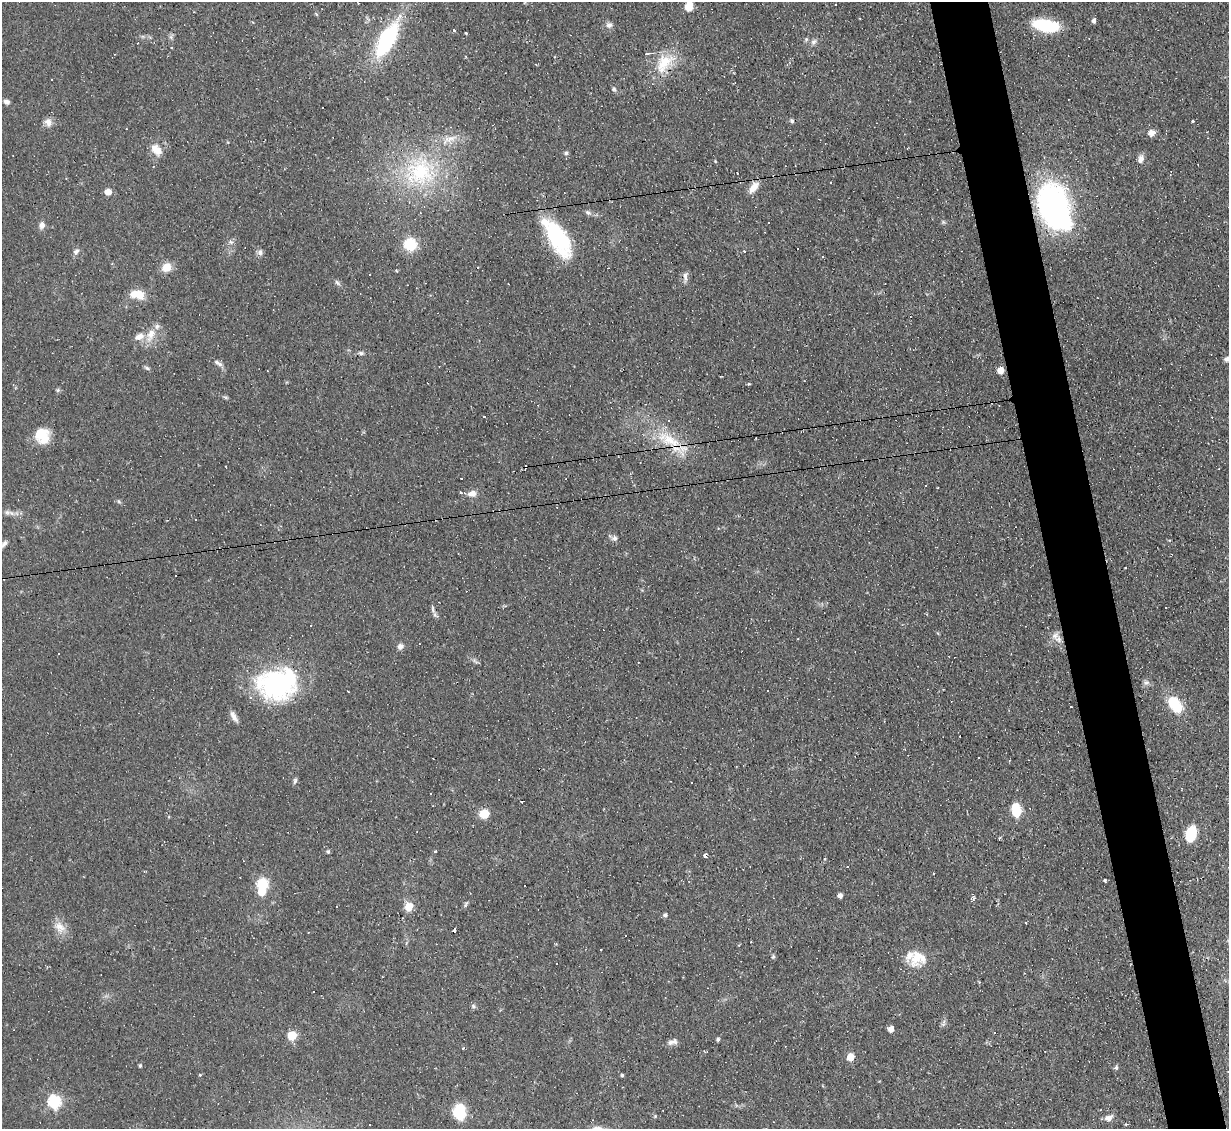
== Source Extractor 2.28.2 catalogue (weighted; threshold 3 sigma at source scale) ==
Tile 6 of 4 x 4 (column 2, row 2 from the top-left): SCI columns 1228-2454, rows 2501-3627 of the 4909 x 4884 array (HDU 1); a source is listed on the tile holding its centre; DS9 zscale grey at full resolution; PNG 1231 x 1131 px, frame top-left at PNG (2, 2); no overlay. Shown black and unused: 5% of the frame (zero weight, under 2 of 3 exposures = <1% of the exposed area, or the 3 px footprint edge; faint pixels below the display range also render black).
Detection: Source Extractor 2.28.2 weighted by HDU 2 'WHT'; one run over the whole footprint, this tile lists its part. Background 0.067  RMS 0.0045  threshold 0.0204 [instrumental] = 3 sigma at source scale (4.5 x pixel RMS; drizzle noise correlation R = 1.50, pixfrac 1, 0.05/0.05 arcsec/px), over >= 5 px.
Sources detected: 155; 1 inside a brighter object's white glare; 49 cosmic-ray / hot-pixel residue — not listed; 5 inside a brighter listed object's ellipse — not listed separately; the other 100 listed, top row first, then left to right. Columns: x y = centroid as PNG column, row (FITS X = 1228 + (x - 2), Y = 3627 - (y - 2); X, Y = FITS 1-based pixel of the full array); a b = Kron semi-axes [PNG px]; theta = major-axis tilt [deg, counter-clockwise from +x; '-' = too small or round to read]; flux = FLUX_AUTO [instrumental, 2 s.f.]
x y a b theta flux
525 2 7 5 60 0.89
689 6 11 8 71 4.8
1094 21 5 4 - 1.4
609 25 9 8 - 1.8
1046 26 23 10 -9 27
454 30 3 3 - 0.77
466 33 3 2 - 0.47
171 37 7 4 -72 0.96
387 40 36 14 61 49
814 42 9 6 39 1.5
646 54 7 3 16 0.67
664 63 32 19 49 15
6 102 7 6 - 1.5
792 121 5 5 - 0.86
1193 121 3 3 - 0.72
48 122 12 9 -71 2.8
1151 133 9 8 - 2.8
449 139 27 9 25 6
156 149 14 11 -47 5.3
566 153 6 6 - 0.93
1141 159 10 7 71 2.3
420 172 44 40 13 51
753 187 16 8 54 4.4
108 192 5 5 - 4.7
1054 206 33 21 -71 160
588 212 9 6 -30 1.2
42 225 8 7 - 2.1
557 236 41 18 -60 43
231 242 6 4 17 0.89
410 245 6 6 - 53
798 249 3 2 - 0.73
76 251 9 6 40 1.4
260 252 8 7 - 1.5
166 267 11 10 - 5.2
397 271 4 3 - 0.42
685 277 14 6 89 1.9
337 283 9 5 -52 1.1
137 294 18 10 -10 7.2
151 335 22 11 66 6.3
361 353 7 5 -10 0.97
218 363 14 6 -31 1.8
147 368 8 5 -36 0.91
1000 370 5 5 - 6.2
58 390 6 5 - 0.74
225 397 6 4 -18 0.67
42 435 18 16 -63 11
669 440 40 17 -24 19
462 492 9 3 -11 0.91
472 494 10 7 8 3.3
119 501 6 4 -59 0.69
7 512 9 7 -7 1.6
195 519 3 2 - 0.55
614 538 8 7 - 1.5
4 544 11 6 43 1.6
175 575 3 3 - 10
433 609 15 5 -75 1.6
1058 639 12 9 -62 3.3
400 646 8 7 - 1.9
58 653 3 2 - 0.47
1146 683 8 5 -7 1.3
277 684 46 33 8 67
1175 704 17 10 -54 19
234 716 16 6 -61 2.4
295 781 9 5 77 1
691 783 2 2 - 0.39
522 802 3 2 - 0.5
1016 810 9 6 -82 32
484 814 10 9 - 6.2
1191 833 13 8 74 15
328 851 6 4 -76 0.69
435 851 3 2 - 1.3
705 855 4 4 - 3.1
847 867 3 3 - 0.91
933 873 3 2 - 0.39
1105 881 4 3 - 1
262 884 6 6 - 42
972 894 4 3 - 0.37
840 896 5 4 - 2
408 907 9 8 - 5.8
665 915 5 5 - 1.1
1026 923 3 2 - 0.66
60 927 17 13 -53 5.2
454 930 4 3 - 1.4
773 957 5 4 - 0.86
918 958 24 21 31 11
473 1006 7 6 - 0.93
943 1024 8 3 59 0.81
891 1029 5 5 - 3.2
292 1036 6 5 - 18
718 1039 5 4 - 0.83
670 1042 13 7 29 2
850 1057 5 5 - 7.9
140 1066 4 3 - 0.7
1116 1067 6 5 - 0.77
622 1075 4 4 - 0.61
54 1102 6 6 - 60
459 1112 12 9 86 22
655 1116 4 4 - 0.48
1109 1118 10 7 15 2.4
1126 1124 4 3 - 0.56
Overlapping masked pixels (flux is a lower limit): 2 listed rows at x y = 664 63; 669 440
Isophote crosses this tile's border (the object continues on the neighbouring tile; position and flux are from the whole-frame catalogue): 3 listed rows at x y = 525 2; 689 6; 4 544
Unlisted compact peaks at least as high as the median listed source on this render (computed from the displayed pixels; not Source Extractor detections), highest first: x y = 614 89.